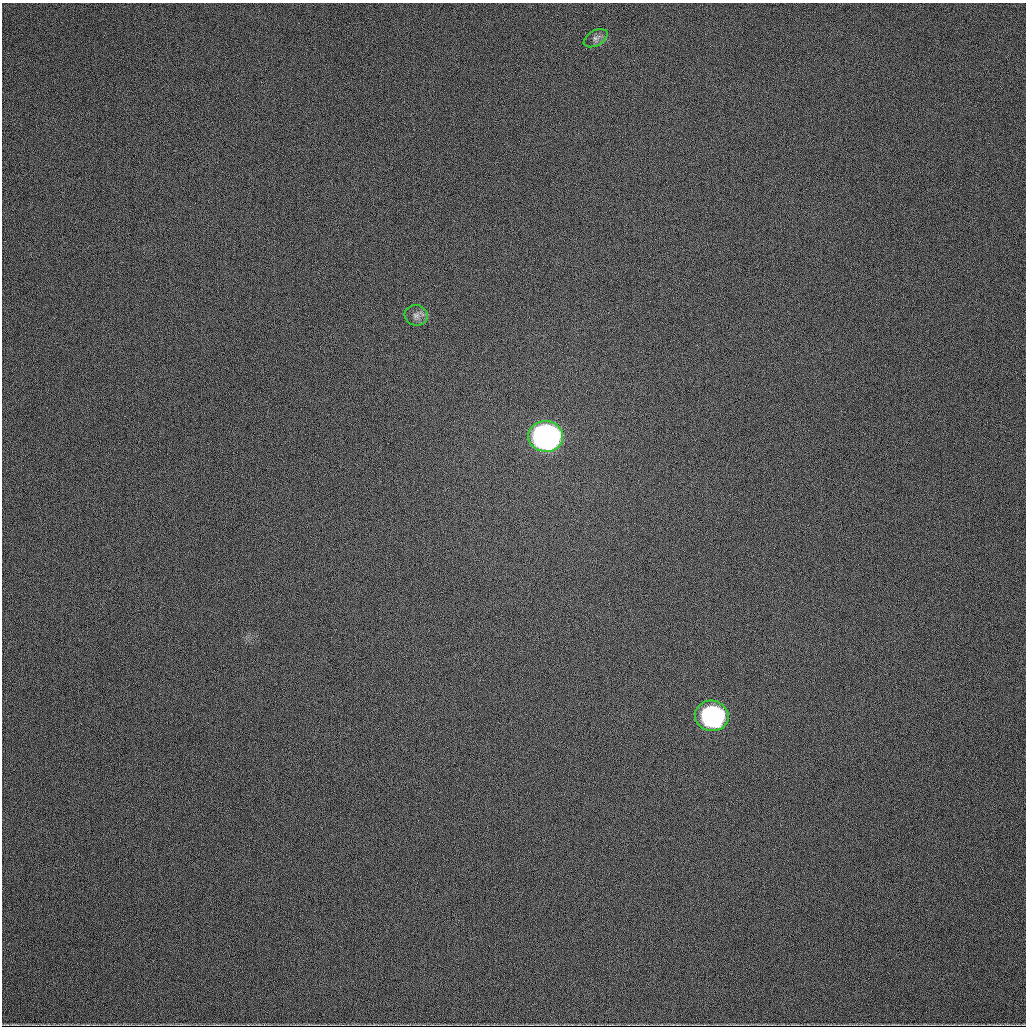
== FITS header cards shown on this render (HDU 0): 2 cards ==
NAXIS1  =                 1024
NAXIS2  =                 1024

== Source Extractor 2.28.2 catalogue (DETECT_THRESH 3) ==
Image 1024 x 1024 px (HDU 0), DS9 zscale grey, 1 PNG px = 1 image px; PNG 1028 x 1028 px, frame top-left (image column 1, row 1024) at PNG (2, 3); each listed source drawn as its Kron ellipse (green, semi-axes under 4 px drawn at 4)
Background 533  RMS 18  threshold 52.5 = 3 sigma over >= 5 px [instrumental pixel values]
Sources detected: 4; all 4 listed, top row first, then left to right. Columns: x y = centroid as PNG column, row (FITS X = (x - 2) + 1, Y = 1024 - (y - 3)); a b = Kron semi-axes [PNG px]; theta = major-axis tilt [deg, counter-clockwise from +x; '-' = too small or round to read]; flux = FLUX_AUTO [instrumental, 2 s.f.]
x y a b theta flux
596 38 13 7 29 5700
416 315 11 10 - 7300
545 436 17 15 -5 600000
712 716 17 15 -12 220000